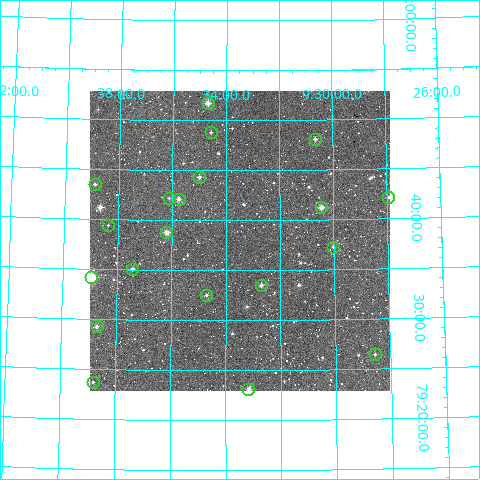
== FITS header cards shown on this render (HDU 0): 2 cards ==
NAXIS1  =                  300
NAXIS2  =                  300

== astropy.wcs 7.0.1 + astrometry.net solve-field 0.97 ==
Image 300 x 300 px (HDU 0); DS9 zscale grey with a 90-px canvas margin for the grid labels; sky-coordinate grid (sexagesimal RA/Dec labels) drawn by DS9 from the SOLVED WCS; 20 Tycho-2 reference stars matched to detected sources circled (green)
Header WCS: RA---TAN/DEC--TAN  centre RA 09:33:29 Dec +79:38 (143.37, +79.63 deg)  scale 6 arcsec/px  FOV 30.0' x 30.0'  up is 0 deg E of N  parity normal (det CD < 0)
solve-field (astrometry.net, Tycho-2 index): VERIFIED the header's WCS against the Tycho-2 star catalogue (verified at 2 index scales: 11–20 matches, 0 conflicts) and refined it, rather than solving blind
Solved WCS: RA---TAN-SIP/DEC--TAN-SIP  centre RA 09:33:29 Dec +79:38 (143.37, +79.63 deg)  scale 6 arcsec/px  FOV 30.0' x 30.0'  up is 0 deg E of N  parity normal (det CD < 0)
The solver's refit moves the header's centre by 2.1 arcsec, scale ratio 0.9998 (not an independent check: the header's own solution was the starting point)
Tycho-2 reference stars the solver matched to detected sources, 20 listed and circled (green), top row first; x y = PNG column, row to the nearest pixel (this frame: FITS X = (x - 90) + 1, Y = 300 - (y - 91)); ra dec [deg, ICRS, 3 dp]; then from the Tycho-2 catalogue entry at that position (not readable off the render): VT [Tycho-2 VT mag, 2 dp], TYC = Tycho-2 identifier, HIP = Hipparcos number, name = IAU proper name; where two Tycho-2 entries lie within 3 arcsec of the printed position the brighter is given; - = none
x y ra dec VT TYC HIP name
208 103 143.673 +79.862 11.28 4544-971-1 - -
211 132 143.644 +79.813 12.43 4544-564-1 - -
315 139 142.665 +79.802 11.80 4544-377-1 - -
199 177 143.748 +79.739 11.72 4544-291-1 - -
95 184 144.725 +79.724 11.98 4544-1154-1 - -
388 197 141.984 +79.702 11.84 4544-507-1 - -
169 198 144.031 +79.703 12.50 4544-2598-1 - -
179 199 143.940 +79.702 11.40 4544-1116-1 - -
321 207 142.615 +79.688 11.20 4544-441-1 - -
108 225 144.591 +79.657 12.40 4544-1614-1 - -
166 232 144.049 +79.646 10.72 4544-61-1 - -
333 247 142.505 +79.622 11.96 4544-2676-1 - -
132 269 144.361 +79.584 11.66 4544-305-1 - -
91 277 144.735 +79.569 9.30 4544-942-1 47355 -
261 285 143.171 +79.558 11.73 4544-600-1 - -
206 295 143.678 +79.541 12.01 4544-436-1 - -
97 326 144.677 +79.487 11.71 4544-1384-1 - -
375 354 142.139 +79.441 12.29 4544-375-1 - -
93 382 144.703 +79.395 12.37 4544-10-1 - -
248 389 143.291 +79.385 11.57 4544-154-1 - -